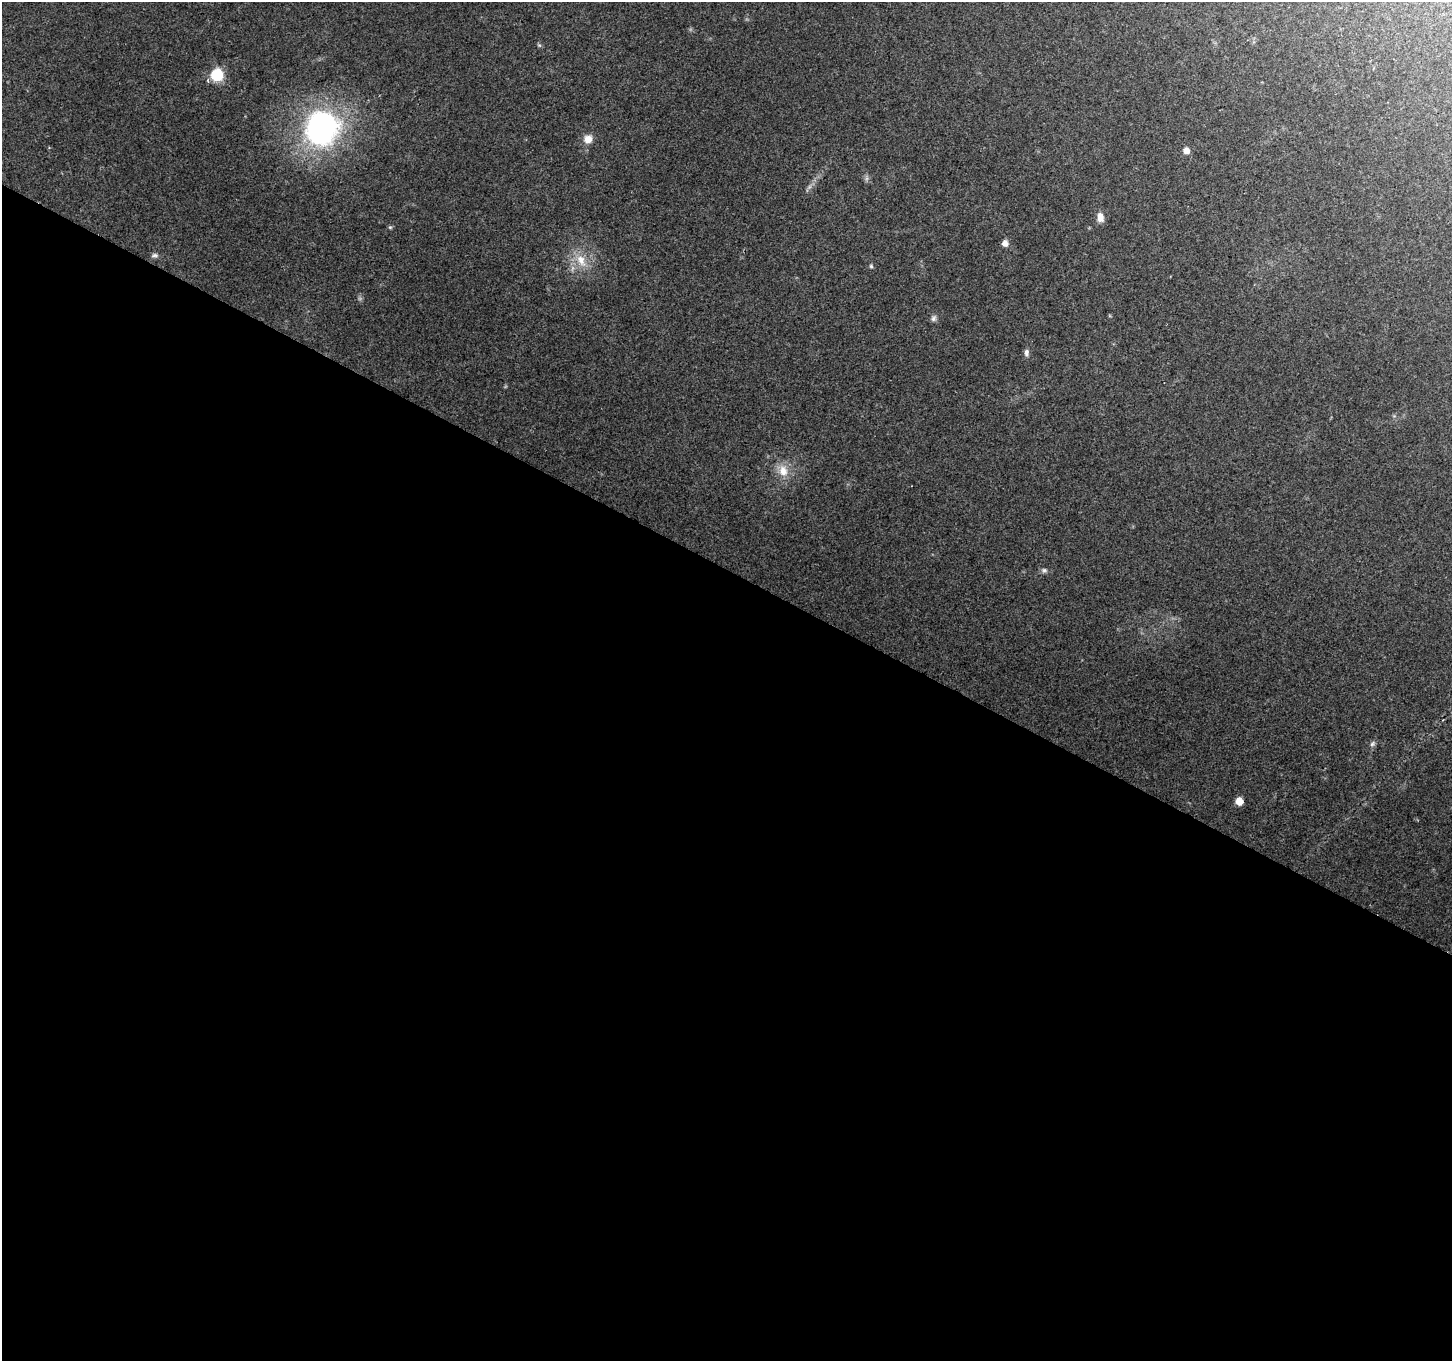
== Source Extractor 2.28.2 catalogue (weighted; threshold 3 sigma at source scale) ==
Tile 14 of 4 x 4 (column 2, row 4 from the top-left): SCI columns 1451-2900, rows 198-1556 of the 5807 x 5895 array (HDU 1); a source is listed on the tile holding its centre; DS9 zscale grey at full resolution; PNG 1454 x 1363 px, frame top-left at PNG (2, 2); no overlay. Shown black and unused: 58% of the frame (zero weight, under 2 of 3 exposures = <1% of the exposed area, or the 3 px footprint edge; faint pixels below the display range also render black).
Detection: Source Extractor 2.28.2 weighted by HDU 2 'WHT'; one run over the whole footprint, this tile lists its part. Background 0.129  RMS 0.0074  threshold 0.0333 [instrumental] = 3 sigma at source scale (4.5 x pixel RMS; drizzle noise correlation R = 1.50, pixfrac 1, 0.0396/0.0396 arcsec/px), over >= 5 px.
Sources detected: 17; all 17 listed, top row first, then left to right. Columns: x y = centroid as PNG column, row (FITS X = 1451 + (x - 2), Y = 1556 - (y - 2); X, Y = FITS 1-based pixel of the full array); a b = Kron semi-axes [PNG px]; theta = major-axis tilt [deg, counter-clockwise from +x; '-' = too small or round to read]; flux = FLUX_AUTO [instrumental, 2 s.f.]
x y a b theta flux
539 45 6 4 -18 0.98
217 75 7 6 - 82
321 128 32 30 70 180
588 139 11 10 - 6.6
1186 150 7 6 - 5
1100 217 11 7 -83 6
390 227 5 5 - 1
1005 243 6 6 - 4.2
155 255 9 6 3 2.1
581 260 20 11 -63 13
871 266 5 5 - 1
933 318 9 6 59 2.2
1026 353 11 6 87 2.6
783 471 16 12 -75 10
1044 570 9 5 -9 1.9
1372 744 9 6 40 1.9
1239 801 5 5 - 13